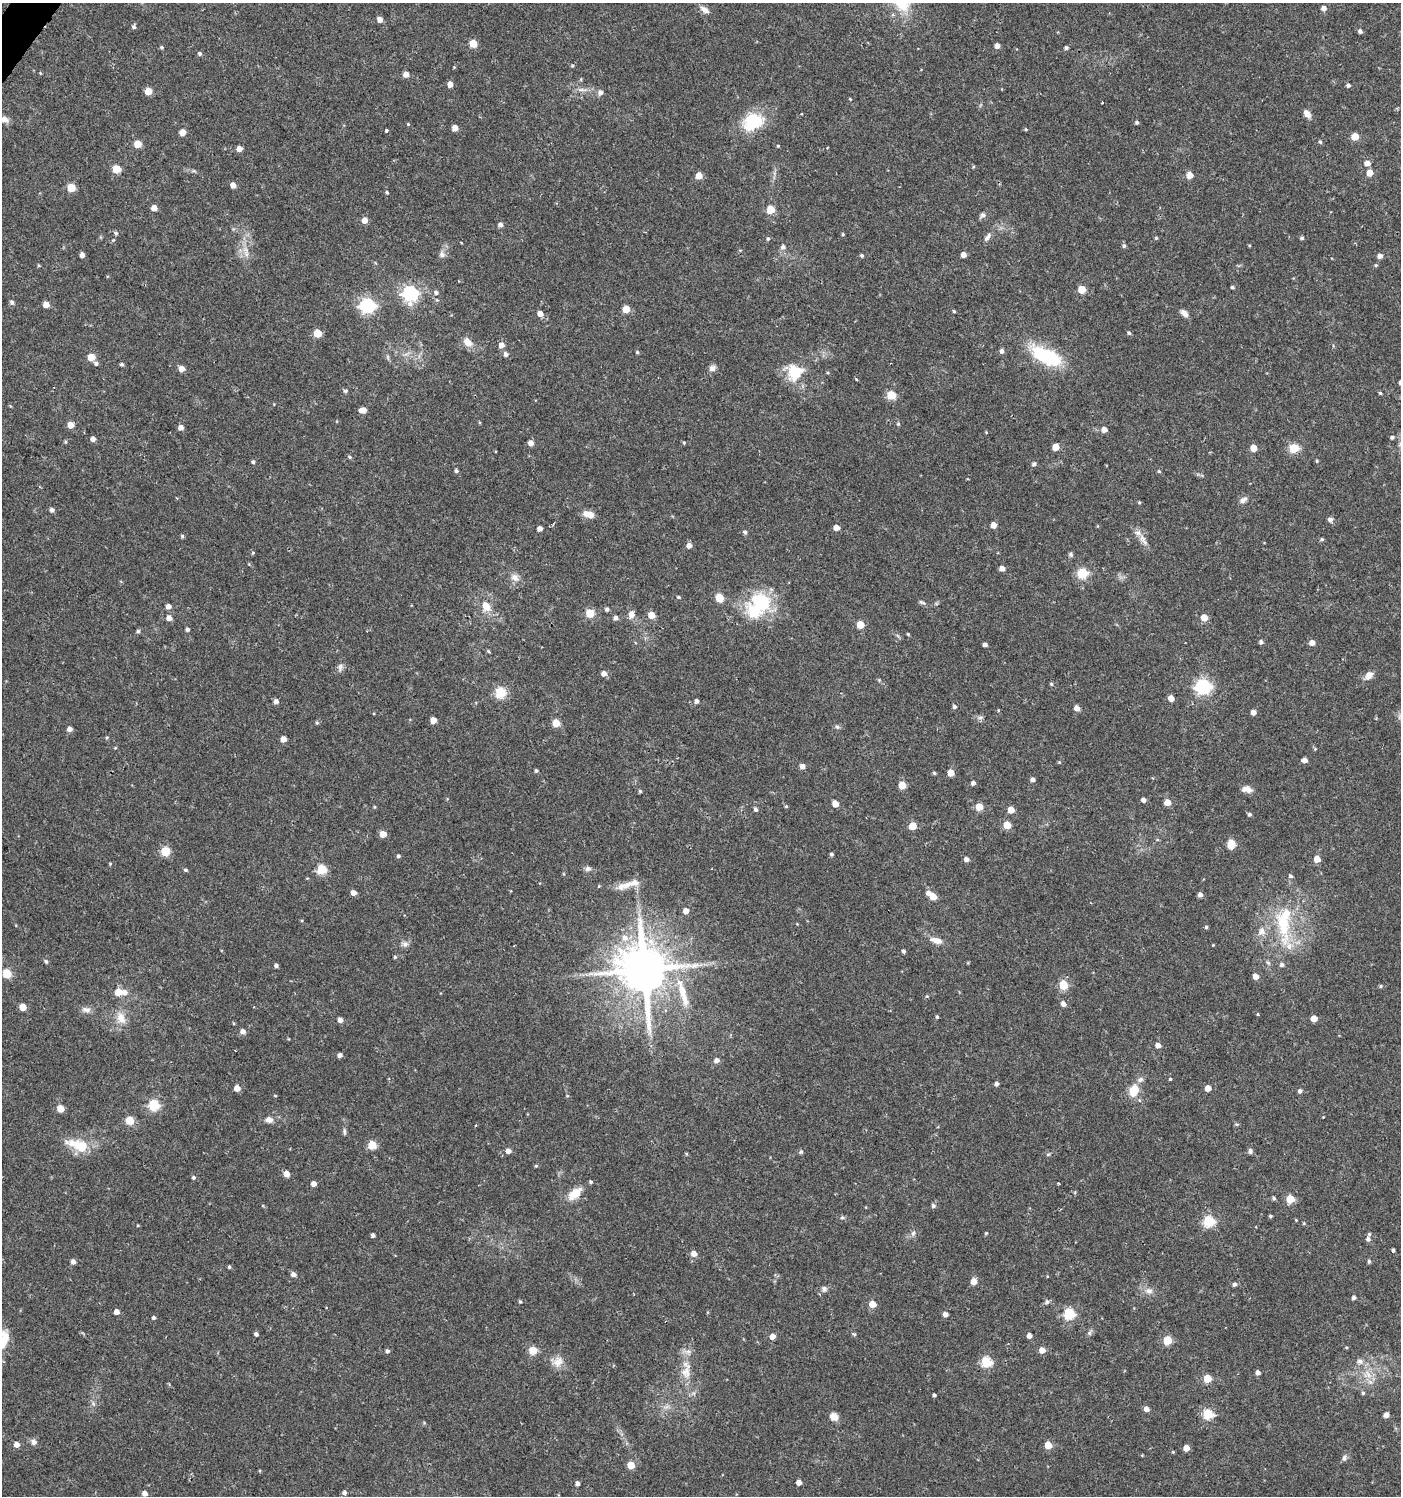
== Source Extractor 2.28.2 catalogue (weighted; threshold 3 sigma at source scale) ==
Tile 11 of 4 x 4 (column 3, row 3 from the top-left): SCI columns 2976-4374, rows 1501-2994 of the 6017 x 5984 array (HDU 1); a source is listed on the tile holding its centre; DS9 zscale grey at full resolution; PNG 1403 x 1498 px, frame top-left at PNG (2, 3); no overlay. Shown black and unused: <1% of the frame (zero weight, under 2 of 3 exposures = <1% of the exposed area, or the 3 px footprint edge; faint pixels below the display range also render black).
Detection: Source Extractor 2.28.2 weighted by HDU 2 'WHT'; one run over the whole footprint, this tile lists its part. Background 0.0285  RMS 0.0035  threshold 0.0158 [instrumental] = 3 sigma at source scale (4.5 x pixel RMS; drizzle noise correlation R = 1.50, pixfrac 1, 0.0396/0.0396 arcsec/px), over >= 5 px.
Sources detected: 351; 1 too faint to see at this stretch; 1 inside a brighter object's white glare — not listed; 7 inside a brighter listed object's ellipse — not listed separately; the other 342 listed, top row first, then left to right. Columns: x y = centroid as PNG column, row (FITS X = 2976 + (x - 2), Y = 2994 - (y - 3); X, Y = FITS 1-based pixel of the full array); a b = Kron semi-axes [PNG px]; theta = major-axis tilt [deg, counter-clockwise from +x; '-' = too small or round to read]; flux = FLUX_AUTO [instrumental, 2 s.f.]
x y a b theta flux
1324 8 5 5 - 1.8
705 10 14 7 -37 1.9
380 20 5 5 - 2.2
134 27 5 5 - 0.73
1360 31 5 4 - 1.1
473 43 5 5 - 7.6
997 46 4 4 - 2.2
162 47 4 4 - 0.47
1066 48 5 4 - 0.69
199 53 5 5 - 0.67
572 65 5 3 - 0.39
406 74 5 5 - 2.6
581 79 6 3 73 0.35
450 84 5 4 - 2.5
1348 85 5 4 - 0.93
583 90 14 4 1 1.6
148 91 5 5 - 6.1
600 92 6 6 - 1.4
850 99 5 3 - 0.29
1102 103 3 3 - 0.47
802 114 3 3 - 0.38
1307 114 11 7 -53 2
4 119 12 7 -23 1.9
753 122 27 20 21 15
1137 122 4 4 - 0.64
408 124 4 3 - 0.31
455 128 5 4 - 2.5
1026 129 4 4 - 0.35
386 130 3 3 - 2.4
183 132 5 5 - 3.4
1355 137 5 5 - 8.2
1320 142 5 4 - 0.54
137 144 5 5 - 5.8
778 146 4 3 - 0.37
239 149 5 5 - 2.2
1367 163 6 5 - 2.5
973 167 5 3 - 0.33
116 169 5 5 - 10
194 171 7 4 -17 0.55
1370 173 5 4 - 4.6
1189 175 5 5 - 5
699 176 5 5 - 4.9
233 185 5 4 - 2.7
71 188 5 5 - 9.7
387 192 4 3 - 0.45
154 208 5 4 - 3.1
770 210 5 5 - 10
982 215 8 6 51 1
364 220 5 5 - 2.9
500 225 5 5 - 1.5
115 233 6 4 -22 0.64
843 234 4 3 - 0.37
987 237 12 6 54 1.5
1156 238 5 4 - 0.39
1302 238 4 4 - 0.66
768 239 5 4 - 0.49
113 240 5 3 - 0.33
1249 245 4 3 - 0.32
1124 246 6 4 69 0.62
783 247 6 6 - 1.2
246 250 11 7 -51 2.4
442 254 9 8 - 1.3
82 255 4 4 - 1.8
862 255 4 4 - 0.59
963 255 4 4 - 2.4
1380 256 5 4 - 1.7
1376 265 5 4 - 0.41
1232 287 4 3 - 0.6
1082 289 5 5 - 8.4
436 292 6 5 - 0.85
410 293 7 6 - 84
12 302 6 5 - 0.89
46 305 5 5 - 3
367 305 6 6 - 76
626 309 5 5 - 7.5
954 311 4 3 - 0.42
1184 313 11 6 -44 1.7
540 314 5 5 - 2.6
317 333 5 5 - 9.6
1129 333 5 5 - 0.57
467 342 12 9 -45 3.1
501 345 5 5 - 2.8
1002 351 6 5 - 0.99
637 352 4 4 - 0.43
506 354 6 5 - 1.2
1042 354 32 20 -26 18
91 357 5 5 - 7.1
388 357 7 4 -89 0.59
96 363 6 5 - 0.75
121 364 5 4 - 0.6
712 368 9 8 - 1.5
182 369 5 5 - 2.7
795 372 22 21 - 11
856 379 5 3 - 0.32
345 391 5 4 - 0.63
1380 393 4 3 - 0.49
891 395 5 5 - 14
363 410 6 5 - 3.4
898 424 5 4 - 0.44
71 425 5 5 - 3.9
181 427 5 5 - 1.9
1104 430 5 5 - 2.6
986 432 4 3 - 0.25
1392 437 5 4 - 0.68
93 439 5 4 - 1.8
531 443 5 4 - 2.4
684 443 5 4 - 0.37
1055 447 5 5 - 5.6
1253 448 5 5 - 5.4
1294 448 5 5 - 20
349 457 5 4 - 0.54
1317 461 4 4 - 0.39
253 462 4 4 - 0.59
1034 464 5 4 - 0.89
456 471 4 4 - 0.7
1159 471 5 4 - 0.38
1243 500 11 7 36 1.5
1139 502 4 3 - 0.42
52 510 5 5 - 0.92
589 514 13 7 -16 3.2
1330 520 6 5 - 1.2
993 525 5 4 - 3.3
836 528 5 4 - 3.2
540 529 4 4 - 1.8
745 532 5 5 - 0.79
182 536 5 4 - 0.55
1142 538 11 8 -77 2.1
1322 539 4 4 - 0.56
689 545 5 5 - 1.9
1071 554 6 6 - 0.65
1002 568 5 5 - 1.9
1082 573 5 5 - 25
515 577 12 9 -39 2.4
678 597 5 4 - 0.39
719 598 5 5 - 10
761 601 31 25 -12 21
922 602 11 4 -23 0.79
168 606 5 5 - 1.8
486 606 13 10 -56 4.6
607 609 4 4 - 0.89
754 612 6 6 - 26
590 613 5 5 - 12
631 614 7 6 - 2.9
651 615 5 5 - 5.8
1204 617 5 5 - 5.2
169 618 5 5 - 2.4
616 618 6 6 - 0.85
860 625 5 5 - 8.7
188 629 4 4 - 0.83
138 631 5 4 - 0.6
908 634 3 3 - 0.36
1261 642 5 4 - 0.89
1312 642 5 4 - 2.8
985 645 4 3 - 0.92
488 651 5 4 - 0.39
340 667 12 6 73 1.3
604 673 6 5 - 1.8
1369 675 12 8 45 2.5
879 680 5 4 - 0.38
1051 684 5 4 - 0.49
1203 687 6 6 - 84
500 693 5 5 - 29
1171 698 5 4 - 3.7
276 701 5 5 - 1.4
696 701 5 4 - 0.96
954 707 5 4 - 0.81
1077 708 5 5 - 2.2
1253 712 4 4 - 2
980 718 9 4 8 0.8
433 720 5 4 - 3.2
317 723 5 4 - 0.47
556 723 5 5 - 9.6
837 727 7 5 -21 0.7
70 729 5 5 - 1.5
107 737 5 3 - 0.36
283 739 4 4 - 3.1
115 748 4 3 - 0.3
1315 749 5 4 - 0.36
1305 760 5 4 - 2
1059 762 5 3 - 0.3
802 766 5 5 - 2
536 771 4 4 - 0.56
934 773 4 3 - 0.53
951 773 5 5 - 4.7
1033 780 4 4 - 1.4
973 783 4 4 - 1.1
902 785 5 5 - 7.2
1247 789 13 7 -5 2.2
640 791 4 4 - 0.46
1143 800 4 4 - 1.5
1167 802 5 5 - 4.4
835 804 5 5 - 4.4
786 806 4 4 - 0.37
374 807 5 3 - 0.34
979 807 5 5 - 7.1
755 809 6 5 - 0.85
1011 810 5 4 - 4.6
1249 814 4 4 - 0.71
1007 825 5 5 - 7.9
912 826 5 5 - 7.8
383 834 5 5 - 4.8
1231 844 11 8 86 3.7
165 851 5 5 - 16
831 854 4 4 - 0.59
398 856 4 4 - 0.63
966 859 5 4 - 1.6
1317 859 5 5 - 5.1
110 864 4 4 - 0.33
321 869 5 5 - 20
588 869 8 6 5 1.1
186 870 5 4 - 0.55
628 884 21 9 24 4.4
354 893 5 4 - 2.3
929 893 5 5 - 1.9
1200 895 5 4 - 1.3
933 896 5 5 - 5.6
686 911 5 5 - 2.9
1284 924 59 19 -90 24
1206 927 4 4 - 0.55
1262 931 13 11 75 3
625 938 9 8 - 2.7
936 940 13 7 -17 3.2
405 944 9 7 13 1.3
903 951 4 3 - 0.75
395 957 5 4 - 0.46
46 961 5 5 - 0.65
1268 963 6 5 - 0.68
276 966 4 3 - 0.86
644 970 14 12 -65 2000
7 974 5 5 - 15
1256 976 5 5 - 2.6
1063 985 5 5 - 15
1381 986 5 4 - 0.55
118 992 5 5 - 6.2
125 992 7 6 - 1.9
682 992 34 9 -74 7.6
927 996 5 4 - 0.36
1063 1004 6 5 - 1.7
23 1007 5 5 - 5.2
86 1010 13 8 -15 1.8
1258 1014 3 3 - 0.58
937 1017 4 4 - 0.46
121 1018 16 11 -63 4.2
1314 1018 5 4 - 3.9
340 1020 5 4 - 1.7
233 1023 5 3 - 0.3
243 1031 5 5 - 2.1
1158 1045 4 4 - 2.3
340 1055 4 4 - 1.3
717 1060 6 5 - 1.6
1170 1079 3 3 - 0.53
997 1084 4 4 - 1.2
237 1088 5 5 - 3
1208 1088 5 4 - 4
1134 1091 14 10 72 6.1
1300 1091 4 4 - 1.2
275 1096 4 3 - 0.3
154 1105 5 5 - 31
60 1108 5 5 - 7.1
1323 1117 2 2 - 0.19
130 1120 5 5 - 11
269 1120 9 7 -12 1.9
476 1125 4 3 - 0.34
344 1131 9 4 -85 0.7
372 1145 5 5 - 13
81 1146 20 16 -33 8
508 1151 5 4 - 2.1
1250 1151 5 5 - 1.2
801 1152 6 4 66 0.58
1048 1154 6 4 29 0.46
536 1166 5 4 - 0.42
287 1174 5 4 - 3.4
193 1177 5 4 - 0.7
1059 1183 3 3 - 0.58
314 1184 4 4 - 2.3
575 1193 21 10 42 5.4
1274 1198 5 4 - 0.63
1290 1199 5 5 - 11
933 1206 5 5 - 0.82
1270 1216 4 3 - 0.49
842 1217 5 5 - 0.57
1296 1220 4 4 - 0.28
1209 1221 6 5 - 35
1304 1223 5 4 - 0.36
138 1225 5 3 - 0.28
913 1233 9 5 65 0.97
986 1233 5 4 - 0.33
373 1235 4 4 - 0.81
1368 1239 6 5 - 1.1
1393 1250 4 3 - 0.73
694 1254 5 5 - 2.5
1369 1261 5 4 - 0.62
73 1262 5 5 - 1.6
229 1267 4 4 - 0.53
293 1274 5 5 - 1.5
974 1281 5 5 - 3.5
1234 1284 5 4 - 1
824 1289 7 7 - 1.2
1149 1291 12 8 -10 2.2
1354 1297 4 4 - 0.94
520 1302 4 4 - 0.49
1047 1302 7 6 - 0.91
872 1304 5 5 - 6.9
116 1312 4 4 - 2.3
945 1314 5 4 - 1.8
1069 1314 5 5 - 30
154 1318 4 4 - 0.65
1089 1333 8 5 72 0.8
256 1334 4 4 - 0.93
854 1334 6 3 -18 0.38
772 1336 5 4 - 2.8
1029 1336 4 4 - 1.8
4 1339 23 10 79 5.9
1167 1340 5 5 - 13
533 1350 5 5 - 11
1042 1350 5 5 - 3.2
387 1351 5 5 - 0.76
687 1352 12 6 -4 1.6
1360 1361 9 8 - 1.5
558 1362 16 12 49 3.5
986 1362 5 5 - 27
686 1372 18 12 -86 4.7
1258 1372 5 4 - 1.4
1368 1374 12 5 -64 2.3
1207 1378 5 5 - 11
1363 1393 4 4 - 0.53
934 1395 4 3 - 0.7
1146 1409 5 5 - 1.9
1208 1414 5 5 - 23
1386 1415 5 5 - 1.5
834 1417 9 7 -32 3
34 1442 7 7 - 1.5
17 1444 5 5 - 2.6
1048 1445 5 5 - 7.8
1186 1448 5 5 - 3.4
1173 1452 5 3 - 0.34
1344 1458 7 6 - 1
631 1465 5 5 - 6.7
799 1482 4 4 - 2.3
577 1483 4 4 - 1.2
344 1492 5 4 - 0.98
144 1493 5 5 - 2.2
Isophote crosses this tile's border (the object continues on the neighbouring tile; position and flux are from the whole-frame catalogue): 2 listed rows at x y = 4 119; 4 1339